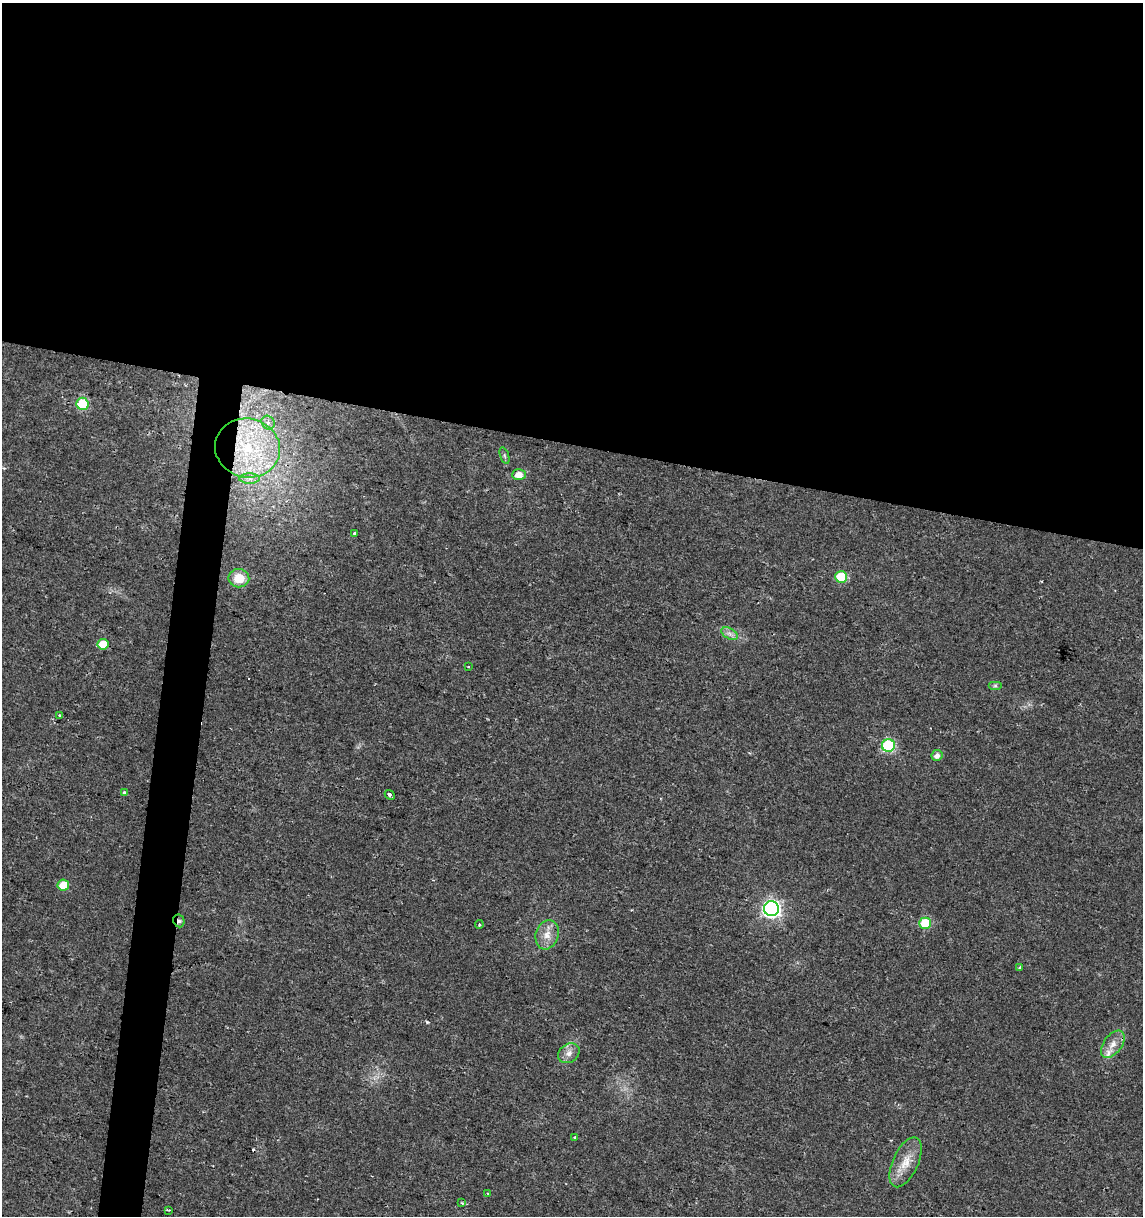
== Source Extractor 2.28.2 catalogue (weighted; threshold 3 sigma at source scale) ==
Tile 3 of 4 x 4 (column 3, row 1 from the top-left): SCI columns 2567-3707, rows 3641-4854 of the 5073 x 4864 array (HDU 1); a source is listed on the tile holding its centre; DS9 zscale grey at full resolution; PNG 1145 x 1218 px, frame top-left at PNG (2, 3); each listed source drawn as its Kron ellipse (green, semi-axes under 4 px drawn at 4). Shown black and unused: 39% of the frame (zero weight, under 2 of 3 exposures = <1% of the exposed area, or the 3 px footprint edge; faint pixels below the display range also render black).
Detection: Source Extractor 2.28.2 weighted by HDU 2 'WHT'; one run over the whole footprint, this tile lists its part. Background 0.0204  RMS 0.0027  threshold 0.0122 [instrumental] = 3 sigma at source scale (4.5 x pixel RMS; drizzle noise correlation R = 1.50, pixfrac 1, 0.0396/0.0396 arcsec/px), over >= 5 px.
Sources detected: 36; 2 cosmic-ray / hot-pixel residue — neither listed nor drawn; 2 inside a brighter listed object's ellipse — not listed separately; the other 32 listed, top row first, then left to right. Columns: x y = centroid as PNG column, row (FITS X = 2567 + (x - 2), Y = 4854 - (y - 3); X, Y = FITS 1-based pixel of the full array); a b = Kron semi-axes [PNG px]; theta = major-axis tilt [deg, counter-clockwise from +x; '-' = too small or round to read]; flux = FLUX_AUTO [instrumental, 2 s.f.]
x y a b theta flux
82 404 6 6 - 13
268 423 7 6 - 1.2
248 448 32 29 -13 28
504 455 8 3 -71 0.47
519 475 6 5 - 2.6
250 479 10 5 0 1.4
354 533 3 3 - 0.73
841 577 6 6 - 13
239 578 10 9 - 5
730 634 9 5 -31 1
103 644 5 5 - 6.9
468 666 3 2 - 0.27
995 686 7 4 0 0.5
60 715 4 3 - 1.5
888 745 6 6 - 27
937 755 5 5 - 1.4
124 792 4 3 - 0.38
390 795 5 3 - 3.5
63 885 5 5 - 5.6
771 909 7 7 - 100
179 921 6 5 - 0.79
925 923 6 5 - 10
479 925 4 3 - 0.26
547 935 15 11 73 3
1020 968 3 3 - 0.47
1113 1044 15 9 53 2.5
569 1053 11 9 36 1.8
575 1137 3 3 - 0.54
906 1162 27 13 66 4.9
488 1193 4 3 - 0.26
462 1203 4 3 - 0.28
169 1210 3 2 - 0.22
Overlapping masked pixels (flux is a lower limit): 2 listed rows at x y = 248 448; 179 921
Unlisted compact peaks at least as high as the median listed source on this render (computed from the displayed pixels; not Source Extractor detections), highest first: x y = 427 1022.